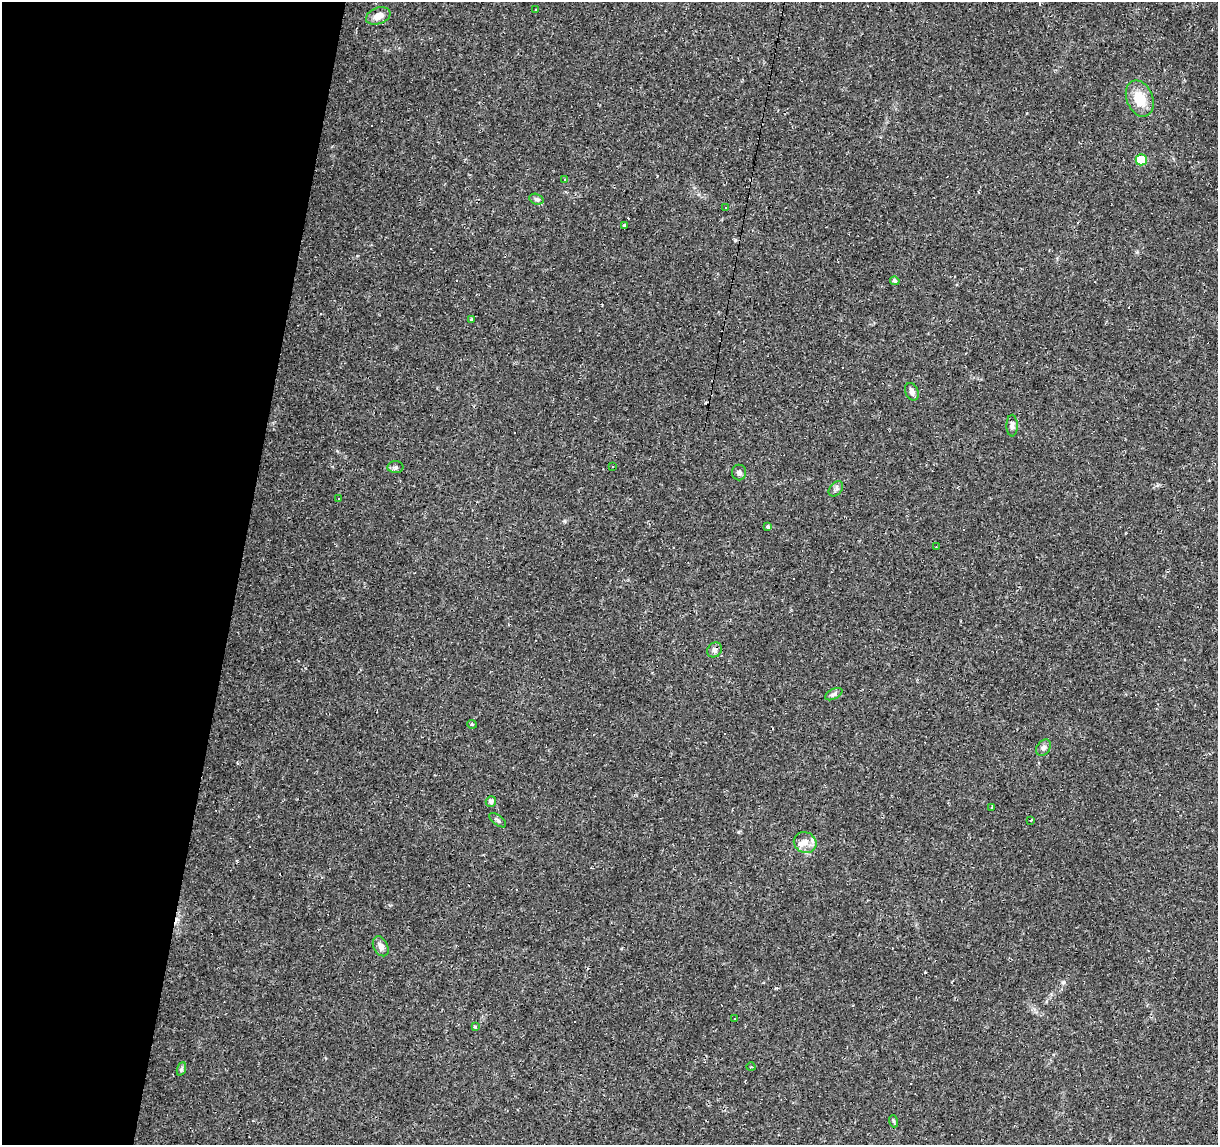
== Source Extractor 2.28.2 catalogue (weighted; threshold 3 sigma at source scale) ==
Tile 9 of 4 x 4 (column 1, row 3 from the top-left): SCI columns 5-1220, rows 1426-2568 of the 4869 x 5077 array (HDU 1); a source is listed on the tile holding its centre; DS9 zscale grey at full resolution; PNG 1220 x 1147 px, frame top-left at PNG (2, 2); each listed source drawn as its Kron ellipse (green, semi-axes under 4 px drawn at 4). Shown black and unused: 20% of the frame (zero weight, under 2 of 3 exposures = <1% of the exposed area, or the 3 px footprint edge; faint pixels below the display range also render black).
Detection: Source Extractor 2.28.2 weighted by HDU 2 'WHT'; one run over the whole footprint, this tile lists its part. Background 0.0556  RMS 0.0046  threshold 0.0207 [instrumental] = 3 sigma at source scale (4.5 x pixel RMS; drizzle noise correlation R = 1.50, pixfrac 1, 0.0396/0.0396 arcsec/px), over >= 5 px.
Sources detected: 69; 33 cosmic-ray / hot-pixel residue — neither listed nor drawn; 2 inside a brighter listed object's ellipse — not listed separately; the other 34 listed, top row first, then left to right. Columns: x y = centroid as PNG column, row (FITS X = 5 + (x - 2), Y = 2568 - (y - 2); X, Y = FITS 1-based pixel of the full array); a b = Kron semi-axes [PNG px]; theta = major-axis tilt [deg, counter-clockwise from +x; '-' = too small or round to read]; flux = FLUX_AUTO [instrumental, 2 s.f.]
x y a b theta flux
535 10 3 2 - 0.49
378 16 12 8 19 3.9
1140 99 19 13 -69 10
1141 160 5 5 - 15
564 180 3 3 - 0.51
536 199 7 5 -19 1
726 208 3 3 - 1.2
624 226 4 3 - 2.8
895 281 5 4 - 1.1
471 319 3 3 - 0.44
912 392 9 6 -65 1.7
1012 426 11 5 89 1.6
395 467 8 6 1 1.1
613 467 3 2 - 0.55
739 472 8 7 - 1.5
836 489 8 6 51 1.3
338 498 3 2 - 0.4
768 526 3 3 - 6.8
936 547 3 2 - 0.35
714 650 8 7 - 2
834 694 9 5 27 1.2
472 724 5 4 - 0.75
1043 748 9 6 56 1.5
491 801 5 5 - 1.7
991 807 4 2 - 0.34
498 820 10 5 -37 1
1031 820 4 2 - 0.33
805 842 11 10 - 3.7
381 946 10 7 -63 2.5
735 1019 3 3 - 0.97
475 1027 4 3 - 0.76
751 1067 4 3 - 0.47
181 1069 7 4 71 0.86
893 1121 6 4 -71 0.56
Unlisted compact peaks at least as high as the median listed source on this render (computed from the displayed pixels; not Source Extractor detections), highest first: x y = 1063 982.